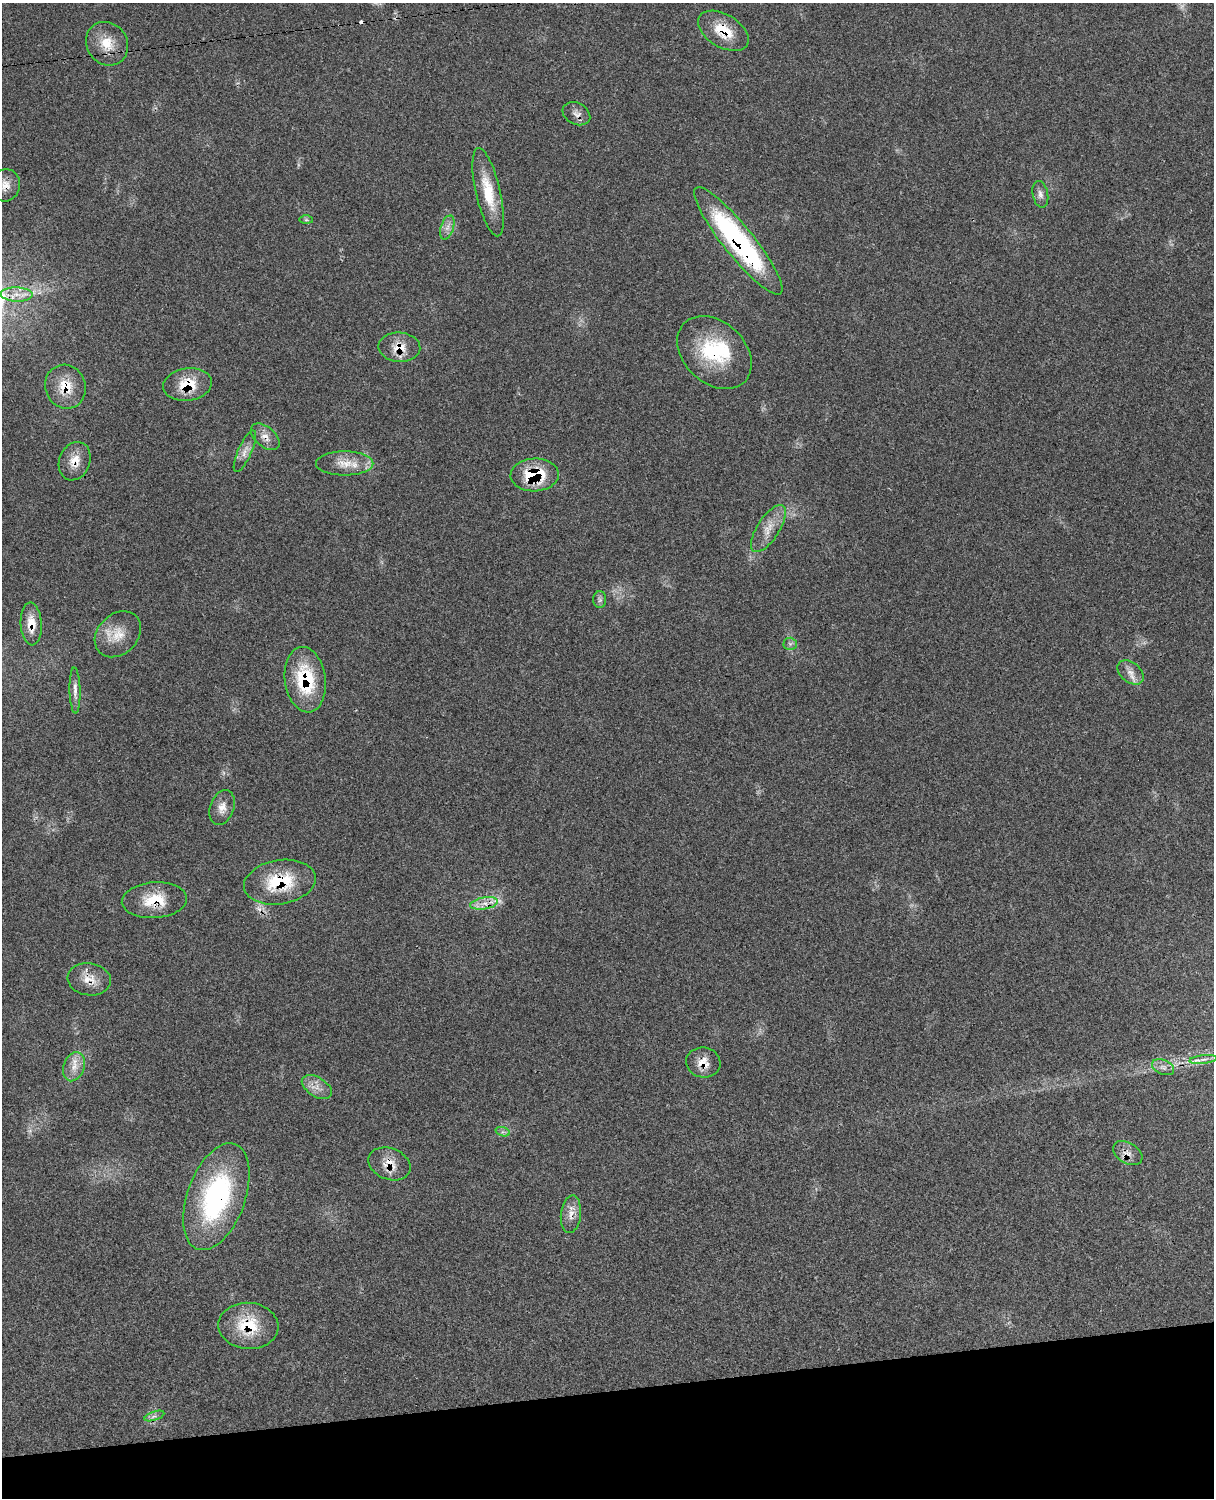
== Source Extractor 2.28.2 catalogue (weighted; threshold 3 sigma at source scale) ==
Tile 10 of 4 x 3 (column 2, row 3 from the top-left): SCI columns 1334-2545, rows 276-1771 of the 5090 x 4928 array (HDU 1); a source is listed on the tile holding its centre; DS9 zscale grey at full resolution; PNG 1216 x 1500 px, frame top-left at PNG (2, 3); each listed source drawn as its Kron ellipse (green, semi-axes under 4 px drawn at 4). Shown black and unused: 7% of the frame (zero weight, under 3 of 4 exposures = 6% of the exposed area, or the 3 px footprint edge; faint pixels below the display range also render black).
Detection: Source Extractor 2.28.2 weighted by HDU 2 'WHT'; one run over the whole footprint, this tile lists its part. Background 0.0815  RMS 0.0058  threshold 0.0263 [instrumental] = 3 sigma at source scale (4.5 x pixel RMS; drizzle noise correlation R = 1.50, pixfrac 1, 0.05/0.05 arcsec/px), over >= 5 px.
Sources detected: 49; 1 too faint to see at this stretch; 2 cosmic-ray / hot-pixel residue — neither listed nor drawn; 2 inside a brighter listed object's ellipse — not listed separately; the other 44 listed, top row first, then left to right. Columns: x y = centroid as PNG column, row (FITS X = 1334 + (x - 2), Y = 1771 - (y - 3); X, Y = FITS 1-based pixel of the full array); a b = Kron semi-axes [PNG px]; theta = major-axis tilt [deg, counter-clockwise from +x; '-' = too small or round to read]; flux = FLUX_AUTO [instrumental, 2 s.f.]
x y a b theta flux
723 31 28 16 -31 16
107 44 23 20 -52 13
576 114 14 10 -29 3.7
5 185 16 15 - 6.6
488 192 45 12 -77 20
1040 194 13 7 -79 3
306 220 7 4 0 0.91
447 227 12 6 72 3.3
738 241 68 15 -51 110
17 294 16 7 -2 6.1
399 347 21 14 -3 10
714 353 42 30 -43 41
187 385 24 16 8 17
65 387 22 20 -68 15
265 437 17 10 -40 5
245 451 22 7 66 4.4
75 461 20 15 68 9
345 463 28 12 0 10
535 475 24 16 3 28
768 529 27 11 57 9.2
600 600 8 6 90 1.6
31 624 21 10 -86 9.3
118 634 26 20 44 13
790 644 6 6 - 1.4
1130 672 15 10 -40 4.9
305 680 33 20 -82 36
75 691 23 5 -89 3.8
222 807 18 12 69 5.6
280 882 36 22 9 32
154 900 32 18 4 18
484 903 14 6 10 4.7
89 979 22 16 -8 9.1
1203 1059 14 4 7 2.6
703 1062 17 15 -9 7.4
74 1067 15 10 71 6.3
1163 1067 11 7 -23 3
317 1087 17 9 -32 5.3
503 1132 7 4 -17 1.4
1128 1153 16 10 -31 4.9
389 1164 22 15 -22 9.3
216 1197 56 29 70 95
571 1214 19 10 84 5.6
248 1326 30 23 -4 25
154 1416 10 4 18 1.9
Overlapping masked pixels (flux is a lower limit): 21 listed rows (the first 20) at x y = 723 31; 5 185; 738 241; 399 347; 714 353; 187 385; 65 387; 265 437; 75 461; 535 475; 31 624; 305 680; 280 882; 154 900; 89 979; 703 1062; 1128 1153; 389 1164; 216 1197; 571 1214
Isophote crosses this tile's border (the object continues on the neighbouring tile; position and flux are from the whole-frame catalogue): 1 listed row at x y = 5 185